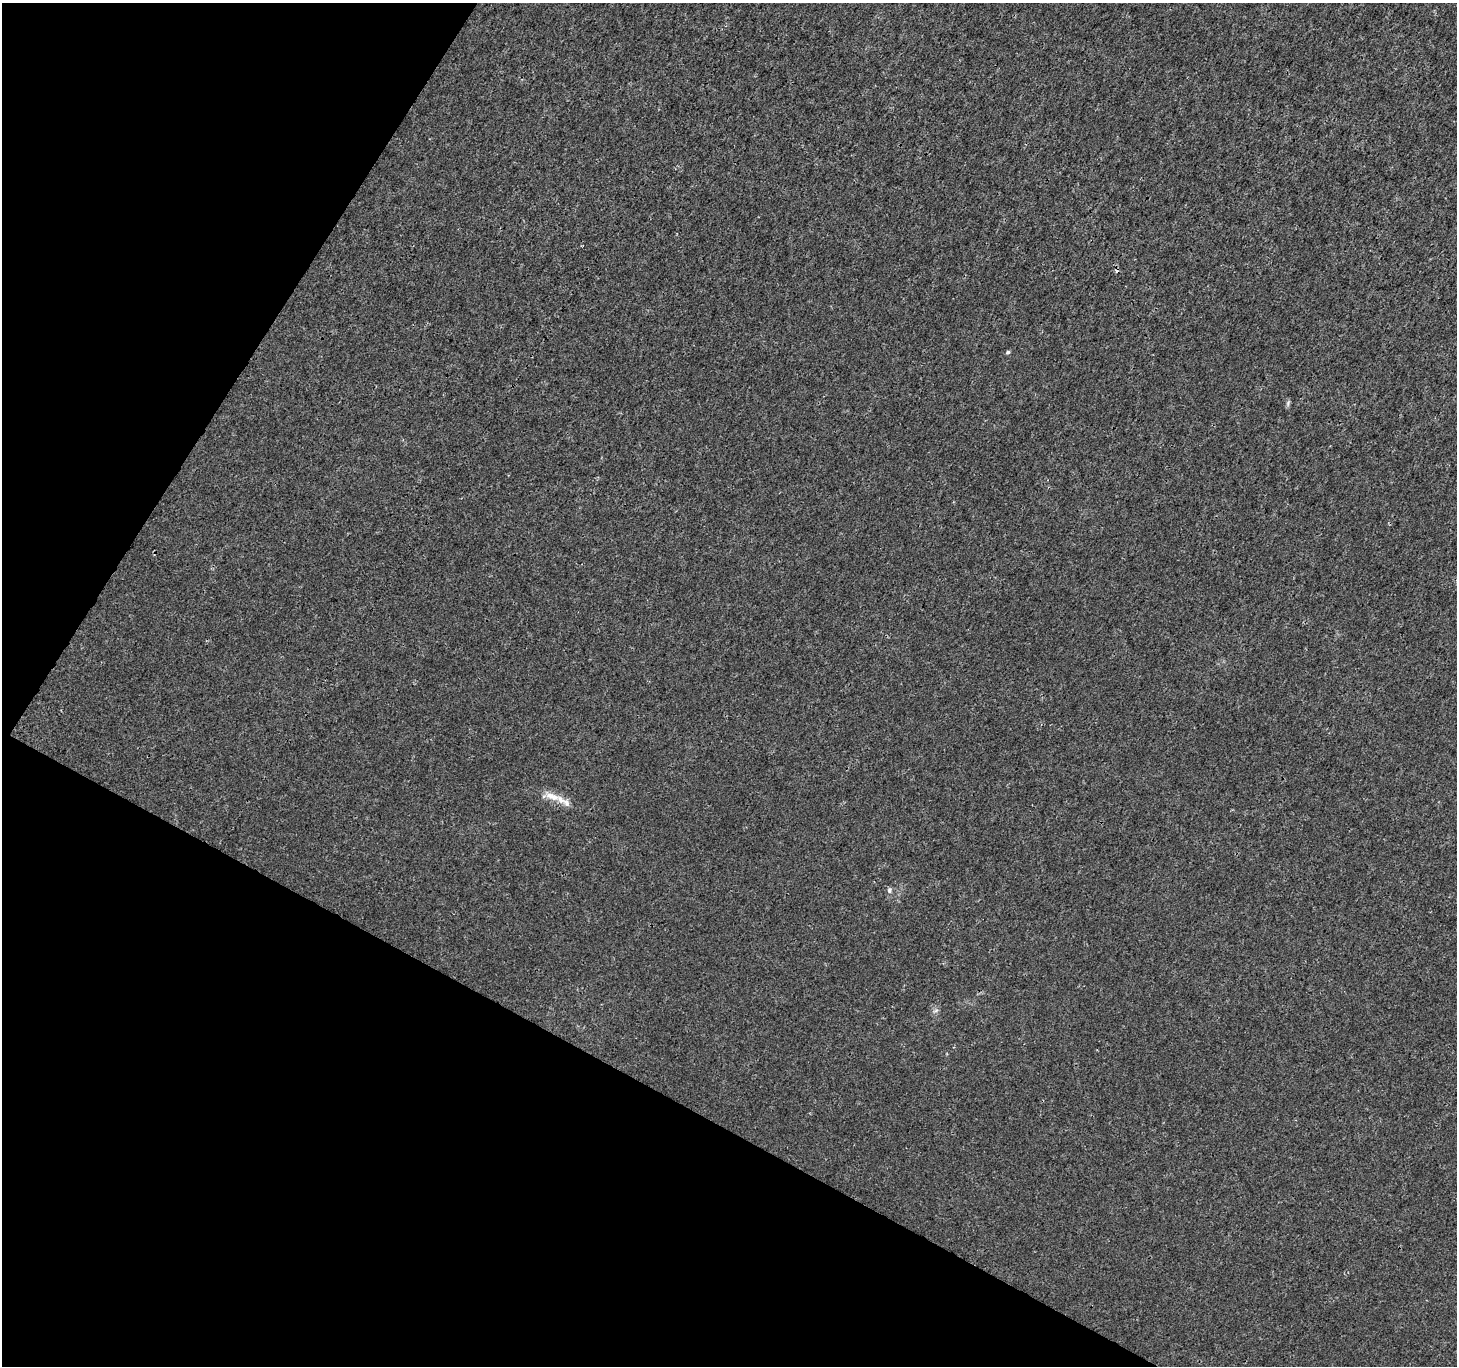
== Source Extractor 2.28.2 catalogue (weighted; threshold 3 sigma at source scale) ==
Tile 9 of 4 x 4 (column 1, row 3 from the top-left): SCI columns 1-1455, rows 1560-2923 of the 5829 x 5912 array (HDU 1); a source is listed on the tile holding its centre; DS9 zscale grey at full resolution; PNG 1459 x 1368 px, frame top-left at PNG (2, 3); no overlay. Shown black and unused: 27% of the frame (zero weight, under 3 of 4 exposures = <1% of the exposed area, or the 3 px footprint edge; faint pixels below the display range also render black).
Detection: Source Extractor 2.28.2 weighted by HDU 2 'WHT'; one run over the whole footprint, this tile lists its part. Background 0.00177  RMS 0.0021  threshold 0.00935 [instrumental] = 3 sigma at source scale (4.5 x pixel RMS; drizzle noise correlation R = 1.50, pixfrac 1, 0.0396/0.0396 arcsec/px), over >= 5 px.
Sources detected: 6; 1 cosmic-ray / hot-pixel residue — not listed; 1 inside a brighter listed object's ellipse — not listed separately; the other 4 listed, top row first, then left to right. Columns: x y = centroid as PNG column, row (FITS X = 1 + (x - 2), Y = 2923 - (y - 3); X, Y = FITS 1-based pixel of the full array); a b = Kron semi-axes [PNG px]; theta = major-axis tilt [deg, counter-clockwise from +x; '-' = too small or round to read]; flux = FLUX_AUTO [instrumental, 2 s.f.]
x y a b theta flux
1008 352 5 4 - 0.38
1288 403 8 4 89 0.42
552 796 23 9 -18 2.7
889 890 7 5 90 0.47